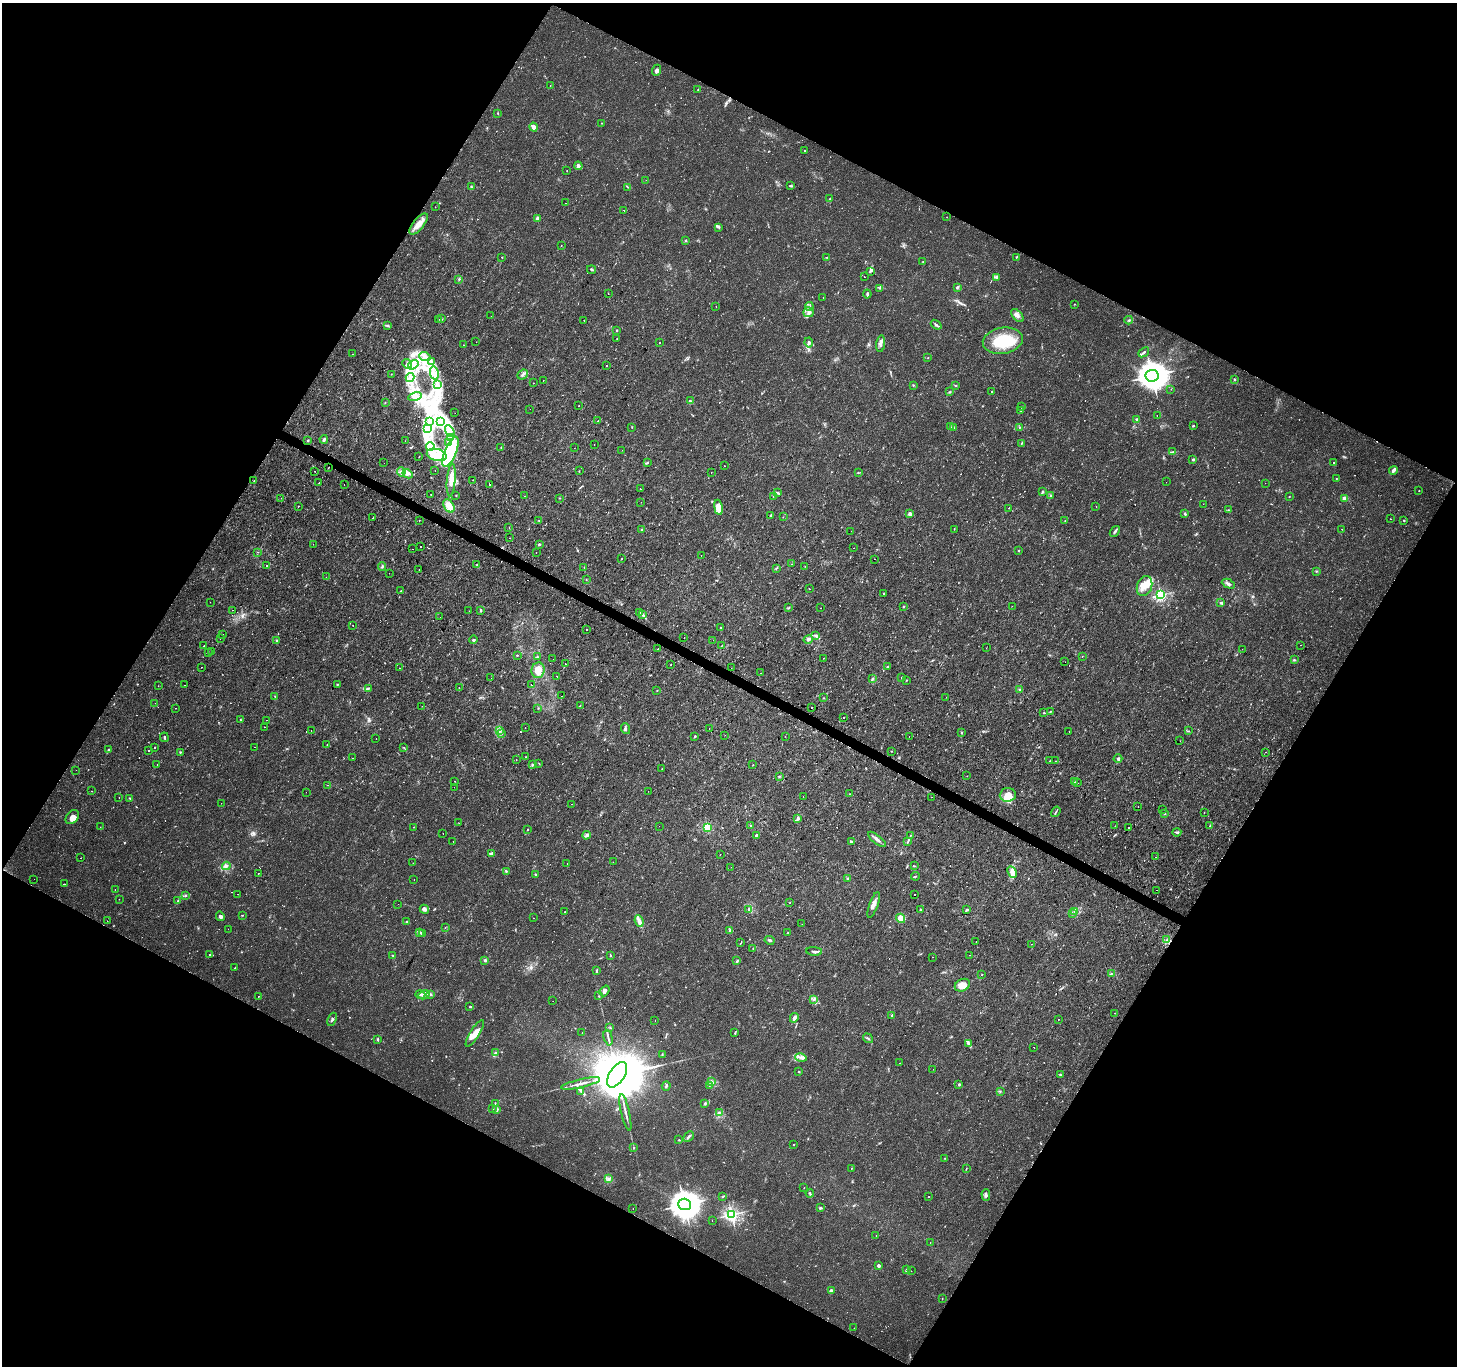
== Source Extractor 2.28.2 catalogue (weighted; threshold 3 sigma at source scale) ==
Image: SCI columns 1-5818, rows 195-5648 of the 5824 x 5908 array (HDU 1 of 3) = the unmasked area's bounding box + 8 px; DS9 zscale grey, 4 x 4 block average (1 PNG px = mean of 4 x 4 image px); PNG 1459 x 1368 px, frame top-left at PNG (2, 3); each listed source drawn as its Kron ellipse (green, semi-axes under 4 px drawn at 4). Shown black and unused: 47% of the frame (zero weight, under 2 of 3 exposures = <1% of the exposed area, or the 3 px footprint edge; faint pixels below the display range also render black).
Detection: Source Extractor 2.28.2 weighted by HDU 2 'WHT'. Background 0.0109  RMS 0.0027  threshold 0.0119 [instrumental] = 3 sigma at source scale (4.5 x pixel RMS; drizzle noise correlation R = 1.50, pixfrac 1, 0.0396/0.0396 arcsec/px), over >= 5 px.
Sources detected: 898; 9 too faint to see at this stretch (4 x 4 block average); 7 inside a brighter object's white glare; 69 cosmic-ray / hot-pixel residue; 2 long thin detections or spike segments (spike, bleed or trail) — neither listed nor drawn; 10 coinciding with a brighter row at this scale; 37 inside a brighter listed object's ellipse — not listed separately; of the other 764, all 500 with FLUX_AUTO >= 0.588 (the completeness limit of this list) listed and drawn (264 fainter detections not listed), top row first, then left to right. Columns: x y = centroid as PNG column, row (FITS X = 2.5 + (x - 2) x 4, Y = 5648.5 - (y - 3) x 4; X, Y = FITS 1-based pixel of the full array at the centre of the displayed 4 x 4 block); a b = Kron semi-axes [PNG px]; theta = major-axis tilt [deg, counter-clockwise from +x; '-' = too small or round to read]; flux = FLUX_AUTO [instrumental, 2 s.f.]
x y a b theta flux
656 70 6 3 67 4.6
550 85 2 2 - 1
698 90 2 2 - 0.61
498 113 2 2 - 1
601 123 2 2 - 0.62
534 127 4 3 - 8
805 151 2 2 - 0.88
578 166 4 3 - 5.6
567 170 2 2 - 0.62
646 180 2 2 - 9.1
791 186 3 2 - 1.8
471 187 3 2 - 1.2
628 187 2 2 - 0.9
830 198 2 2 - 1.2
565 203 2 2 - 0.98
435 207 2 2 - 1.2
624 210 2 2 - 3.1
947 217 2 2 - 0.69
538 219 2 2 - 13
419 224 13 5 51 15
719 227 3 2 - 1.7
685 241 3 2 - 1.6
561 246 2 2 - 0.59
502 257 2 2 - 0.68
827 257 2 2 - 0.65
1016 257 3 2 - 1.4
923 262 2 2 - 0.65
591 269 4 2 - 2.4
870 271 2 2 - 1.6
864 277 2 2 - 8
996 277 3 2 - 2.1
459 279 3 2 - 1.5
957 287 3 2 - 1.8
880 288 3 2 - 1.6
608 294 2 2 - 0.61
867 294 4 2 - 2.9
823 297 2 2 - 0.67
1074 304 2 2 - 0.91
716 306 2 2 - 1.5
809 307 4 3 - 3.9
809 312 5 5 - 7.3
1017 315 8 4 -50 6.9
491 316 2 2 - 1.6
438 319 2 2 - 1.5
442 319 3 2 - 0.72
584 320 2 2 - 9.2
1129 320 4 2 - 2
936 325 6 2 -38 2.7
387 326 4 3 - 2.1
616 330 2 2 - 1.6
617 338 2 2 - 0.87
1003 341 20 13 10 68
476 342 2 2 - 1.1
809 342 5 4 - 4.1
660 343 2 2 - 4
881 344 8 3 82 6.3
463 345 2 2 - 1.1
1144 352 6 2 40 2.8
353 354 2 2 - 1.5
425 356 6 4 -19 7.5
928 358 2 2 - 0.93
431 362 2 2 - 1
407 364 5 2 - 2.3
413 365 6 3 36 7.2
606 366 2 2 - 3.8
434 373 7 3 -77 6.1
391 374 2 2 - 0.67
522 374 6 2 40 4.1
1152 376 6 6 - 2500
410 377 4 3 - 4.4
1235 379 2 2 - 1.3
543 380 2 2 - 3.2
533 383 2 2 - 2.7
437 384 3 2 - 1.3
913 385 2 2 - 0.82
956 385 2 2 - 1.4
1171 389 2 2 - 0.59
950 392 2 2 - 0.84
992 392 2 2 - 3.4
415 397 7 4 11 7.9
690 401 3 2 - 0.9
385 403 2 2 - 0.62
579 406 2 2 - 1.5
1021 407 2 2 - 0.89
530 409 2 2 - 1.5
1021 411 2 2 - 0.82
455 413 2 2 - 0.61
1157 415 2 2 - 0.85
1137 420 3 2 - 4.3
441 421 2 2 - 1.7
598 421 2 2 - 14
429 422 3 2 - 1.8
950 426 2 2 - 0.63
1193 426 2 2 - 1.7
632 427 2 2 - 0.79
953 427 4 2 - 1.4
1019 427 2 2 - 1.1
427 428 2 2 - 1.6
450 431 6 3 -60 5.9
451 438 3 2 - 2.3
324 439 4 3 - 2.7
308 440 2 2 - 2.1
405 441 2 2 - 0.75
448 443 3 2 - 2.5
1021 443 4 2 - 1.3
594 445 2 2 - 1.1
430 446 4 3 - 4.5
501 447 2 2 - 1
574 448 2 2 - 1.3
622 450 2 2 - 0.77
450 452 16 5 67 34
1173 452 4 2 - 1.4
437 455 10 6 -15 23
419 457 2 2 - 0.79
1193 460 2 2 - 2.9
384 463 2 2 - 1.2
647 463 3 2 - 1.4
1333 463 2 2 - 10
724 466 2 2 - 0.72
329 468 2 2 - 1.1
435 470 2 2 - 2
1393 470 4 2 - 7.7
315 471 2 2 - 1.2
579 471 2 2 - 0.78
401 472 4 3 - 4.5
711 472 2 2 - 2.4
858 473 2 2 - 0.6
408 474 5 3 - 5.7
1336 478 2 2 - 0.65
451 480 16 4 85 15
473 480 2 2 - 8.1
254 481 2 2 - 18
1166 482 2 2 - 0.69
319 483 2 2 - 6.3
1265 483 2 2 - 0.78
344 484 2 2 - 0.69
489 484 2 2 - 5.8
640 489 2 2 - 43
1419 491 2 2 - 0.96
777 492 4 2 - 1.9
1042 492 4 2 - 1.5
431 495 2 2 - 2.6
456 495 2 2 - 0.75
1051 495 3 2 - 1.2
524 496 2 2 - 1.9
773 497 2 2 - 0.72
1289 497 2 2 - 0.72
281 498 2 2 - 0.72
559 498 2 2 - 0.78
1345 498 3 3 - 7.6
641 502 2 2 - 0.74
1203 504 2 2 - 0.87
298 506 2 2 - 2.9
449 506 7 5 -55 17
718 507 7 4 -80 21
1096 507 2 2 - 1.5
1009 508 2 2 - 0.61
1228 510 2 2 - 1.3
910 514 2 2 - 13
1184 514 3 2 - 1.6
771 515 2 2 - 1.5
783 517 2 2 - 1.6
373 518 2 2 - 2.6
1390 519 2 2 - 1.3
419 520 2 2 - 0.89
539 520 2 2 - 0.68
1065 520 2 2 - 0.72
1404 520 2 2 - 1
509 527 2 2 - 2.1
954 529 2 2 - 0.7
1342 529 2 2 - 1.3
641 530 3 2 - 1.1
851 531 2 2 - 1.1
1115 532 6 2 52 3
509 538 2 2 - 1.8
313 544 2 2 - 0.7
539 544 3 2 - 1.6
420 546 2 2 - 8.2
853 548 2 2 - 0.6
412 549 2 2 - 0.64
1018 551 2 2 - 0.89
257 552 2 2 - 1.5
536 552 2 2 - 0.64
701 556 2 2 - 1.6
622 559 2 2 - 0.64
875 559 2 2 - 14
791 564 2 2 - 2.4
477 565 2 2 - 1.4
266 566 2 2 - 1.1
382 566 4 2 - 2.1
805 566 2 2 - 0.67
584 567 2 2 - 0.89
776 568 4 2 - 1.5
419 570 2 2 - 11
1316 571 2 2 - 0.87
389 573 2 2 - 2.4
326 577 2 2 - 0.6
586 580 2 2 - 0.83
1228 584 7 3 -24 4.7
1144 586 10 7 69 17
809 589 2 2 - 1.1
401 591 2 2 - 1.2
884 593 2 2 - 2.1
1161 595 2 2 - 160
210 602 2 2 - 1.7
1220 603 2 2 - 1.2
1012 606 2 2 - 0.9
904 607 2 2 - 0.98
788 608 3 2 - 1
821 608 2 2 - 1.1
233 610 2 2 - 1.2
481 610 3 2 - 1.7
469 611 2 2 - 3.2
640 612 4 3 - 2.5
643 615 4 3 - 3.1
440 617 2 2 - 0.78
353 626 2 2 - 1.9
720 628 2 2 - 3
587 630 2 2 - 2.6
223 634 2 2 - 1.5
816 636 4 3 - 3.1
684 638 2 2 - 1.7
220 639 2 2 - 3.2
808 639 5 3 - 4.1
473 640 4 2 - 2
713 640 2 2 - 2.1
276 641 3 2 - 1.4
1300 645 2 2 - 1.6
204 646 2 2 - 0.66
721 646 2 2 - 0.6
986 648 2 2 - 0.59
658 649 2 2 - 130
1242 649 2 2 - 1
208 652 2 2 - 2.8
212 652 2 2 - 0.83
517 655 2 2 - 0.99
537 657 3 2 - 1.2
1082 657 2 2 - 2.1
824 658 2 2 - 1.6
553 659 2 2 - 0.91
1294 660 3 2 - 1.6
1065 662 2 2 - 1.4
565 663 2 2 - 1.6
671 665 2 2 - 1.1
202 667 2 2 - 1.9
887 667 2 2 - 1.1
400 668 2 2 - 0.89
731 668 2 2 - 0.74
538 670 8 6 81 21
761 673 2 2 - 0.75
557 676 2 2 - 1.3
901 677 2 2 - 0.75
491 678 2 2 - 0.78
872 679 3 2 - 1.7
907 680 2 2 - 0.8
337 684 2 2 - 1.3
531 684 2 2 - 2.1
185 685 2 2 - 0.65
158 686 2 2 - 0.66
459 687 2 2 - 0.96
368 688 3 2 - 2.2
657 690 2 2 - 0.61
1020 690 3 2 - 1.3
275 696 2 2 - 0.9
561 696 2 2 - 4
946 697 2 2 - 0.89
823 698 2 2 - 0.68
155 703 2 2 - 2.3
580 705 2 2 - 0.73
422 706 2 2 - 3.8
811 707 2 2 - 2.5
175 708 2 2 - 1
538 708 2 2 - 0.92
1050 712 3 2 - 0.87
1044 713 2 2 - 0.68
843 718 2 2 - 14
240 720 3 2 - 0.84
267 720 2 2 - 0.71
264 727 2 2 - 2.8
525 727 2 2 - 0.71
625 729 5 3 - 3
709 729 2 2 - 1.3
311 730 2 2 - 1.4
499 731 3 2 - 1.5
1069 731 2 2 - 1.4
1188 731 3 2 - 1
962 733 3 2 - 0.93
501 734 2 2 - 0.78
725 735 2 2 - 0.62
695 736 3 2 - 1.7
785 736 2 2 - 0.63
164 737 5 2 - 1.9
909 737 2 2 - 1.4
376 739 2 2 - 1.9
1180 741 2 2 - 1.6
327 744 2 2 - 0.75
255 747 2 2 - 2.2
154 748 2 2 - 6.2
404 748 3 2 - 1.1
109 749 3 2 - 2.4
149 751 2 2 - 13
891 751 2 2 - 0.74
180 752 2 2 - 1.2
1266 752 2 2 - 3.9
525 757 2 2 - 0.65
353 758 2 2 - 0.95
1118 758 4 2 - 2.3
516 760 2 2 - 1.1
1050 761 2 2 - 0.9
1056 761 2 2 - 0.59
533 764 2 2 - 3.2
539 764 3 2 - 0.83
157 765 2 2 - 0.65
753 765 2 2 - 0.76
662 769 2 2 - 1.7
76 770 2 2 - 0.75
779 776 2 2 - 1.4
967 776 2 2 - 0.6
454 781 2 2 - 0.63
1074 782 3 2 - 0.83
1077 782 2 2 - 0.81
328 785 2 2 - 0.96
454 787 2 2 - 7.7
91 791 2 2 - 1.3
648 791 2 2 - 0.63
306 792 2 2 - 1.4
850 794 2 2 - 1.3
1008 795 8 7 - 20
803 796 2 2 - 1.6
119 797 2 2 - 4.5
932 797 2 2 - 0.6
130 798 3 2 - 1.4
221 803 2 2 - 2.4
571 804 2 2 - 1.3
1138 807 2 2 - 0.77
1163 809 2 2 - 1.9
1056 812 6 2 56 1.7
1204 813 2 2 - 0.95
1164 814 2 2 - 0.92
72 817 8 5 50 10
798 818 3 2 - 5.2
459 823 2 2 - 3.3
659 826 2 2 - 1
751 826 3 2 - 1.6
1115 826 2 2 - 1.9
1210 826 2 2 - 0.9
100 827 2 2 - 7.9
414 827 2 2 - 0.94
707 827 2 2 - 63
1128 827 2 2 - 3.1
527 829 2 2 - 0.94
1177 832 4 2 - 2.2
443 833 2 2 - 1.4
587 835 4 3 - 3.7
756 835 2 2 - 2.5
910 836 2 2 - 0.95
877 839 11 3 -37 6
851 841 2 2 - 2.1
908 841 4 2 - 1.8
453 842 2 2 - 1.4
492 853 4 3 - 4.3
720 854 2 2 - 1.1
1156 857 2 2 - 2.6
81 858 2 2 - 0.76
613 862 2 2 - 0.71
413 863 2 2 - 2.6
567 864 2 2 - 2.5
226 866 4 3 - 3.7
914 866 2 2 - 0.74
731 867 2 2 - 0.77
506 871 4 2 - 1.7
1012 872 6 4 -64 7.2
259 873 2 2 - 1.4
536 874 3 2 - 2.1
916 876 4 2 - 1.6
34 879 2 2 - 0.95
414 879 2 2 - 0.77
848 879 2 2 - 10
64 884 2 2 - 2.8
115 889 2 2 - 1.9
1157 890 2 2 - 2.8
238 894 2 2 - 1.2
915 894 2 2 - 6.2
185 895 4 2 - 1.5
119 899 2 2 - 1.1
177 901 2 2 - 0.7
790 902 2 2 - 1.9
398 904 2 2 - 1.1
874 905 13 3 71 8.7
424 909 5 3 - 3.4
749 909 3 2 - 1.7
920 910 3 2 - 1.8
967 910 3 2 - 3
564 912 2 2 - 0.9
1075 912 3 2 - 1.3
1073 913 3 2 - 1.5
242 915 3 2 - 1
220 916 5 3 - 3.7
533 918 2 2 - 0.81
901 918 5 4 - 23
107 921 2 2 - 1.9
639 921 6 3 -69 7.7
407 922 2 2 - 1.5
802 924 2 2 - 0.61
445 928 2 2 - 0.98
228 929 2 2 - 0.92
730 931 3 3 - 3.3
419 932 4 3 - 2.8
787 933 2 2 - 0.96
422 934 3 2 - 1.5
770 940 5 2 - 2.3
1166 940 2 2 - 0.66
976 942 2 2 - 1.4
741 943 2 2 - 5.4
1032 944 2 2 - 1.1
753 948 2 2 - 0.65
814 951 8 3 -3 4.5
210 955 2 2 - 8.3
610 955 4 2 - 1.4
970 955 2 2 - 0.98
393 956 3 2 - 0.89
932 957 2 2 - 1.4
485 960 2 2 - 3.7
737 961 2 2 - 1.2
235 968 2 2 - 2.5
597 971 3 2 - 1.7
1111 973 2 2 - 0.95
982 974 2 2 - 4.7
962 985 8 6 27 15
605 991 6 3 52 4.4
420 994 5 2 - 2.4
424 995 6 2 30 4.4
430 995 3 2 - 1.5
598 996 2 2 - 0.62
258 997 2 2 - 1.3
814 999 3 3 - 2.3
553 1001 2 2 - 0.62
469 1007 2 2 - 0.64
1114 1013 2 2 - 1.3
892 1015 2 2 - 5.7
794 1018 5 3 - 6
332 1019 7 2 68 2.8
1058 1019 2 2 - 10
655 1020 2 2 - 0.9
610 1027 3 2 - 0.98
475 1033 15 4 58 17
582 1033 2 2 - 1.1
735 1033 3 2 - 1.5
608 1038 8 2 -76 3.8
868 1038 5 2 - 1.8
377 1040 3 2 - 1.4
969 1044 4 3 - 3
1034 1047 2 2 - 4.1
496 1053 2 2 - 1.1
662 1054 3 2 - 0.96
801 1058 6 3 -14 4.5
899 1063 2 2 - 0.73
933 1069 2 2 - 1.1
798 1072 2 2 - 0.72
1060 1074 2 2 - 0.96
617 1075 14 7 57 23000
712 1082 4 3 - 3.5
581 1083 20 2 13 8.8
959 1085 2 2 - 0.83
666 1086 5 2 - 2.2
709 1086 3 2 - 0.6
581 1091 3 2 - 1.7
1000 1091 2 2 - 1.1
495 1103 2 2 - 1.1
704 1104 3 2 - 1.7
493 1108 2 2 - 0.63
496 1110 4 2 - 1.4
625 1112 19 2 -77 6.6
719 1113 4 2 - 3
689 1137 5 2 - 4.4
679 1140 2 2 - 1.1
793 1145 2 2 - 0.88
634 1148 2 2 - 0.76
945 1158 2 2 - 0.65
851 1168 2 2 - 0.6
966 1168 2 2 - 0.61
608 1179 3 2 - 2.4
804 1188 2 2 - 0.63
810 1193 4 2 - 2.3
986 1195 6 3 -89 3.5
723 1196 4 2 - 0.98
929 1196 2 2 - 3.8
684 1204 6 6 - 2600
633 1208 2 2 - 2.7
821 1208 3 2 - 1.4
731 1215 3 3 - 300
712 1220 2 2 - 1.5
876 1235 2 2 - 1.2
930 1242 2 2 - 0.96
878 1266 3 3 - 3
906 1270 2 2 - 1.5
911 1271 2 2 - 0.74
831 1290 3 2 - 3.1
942 1299 3 2 - 0.8
854 1328 2 2 - 1.8
Diffuse or blended objects may show on this block-average render without a row.